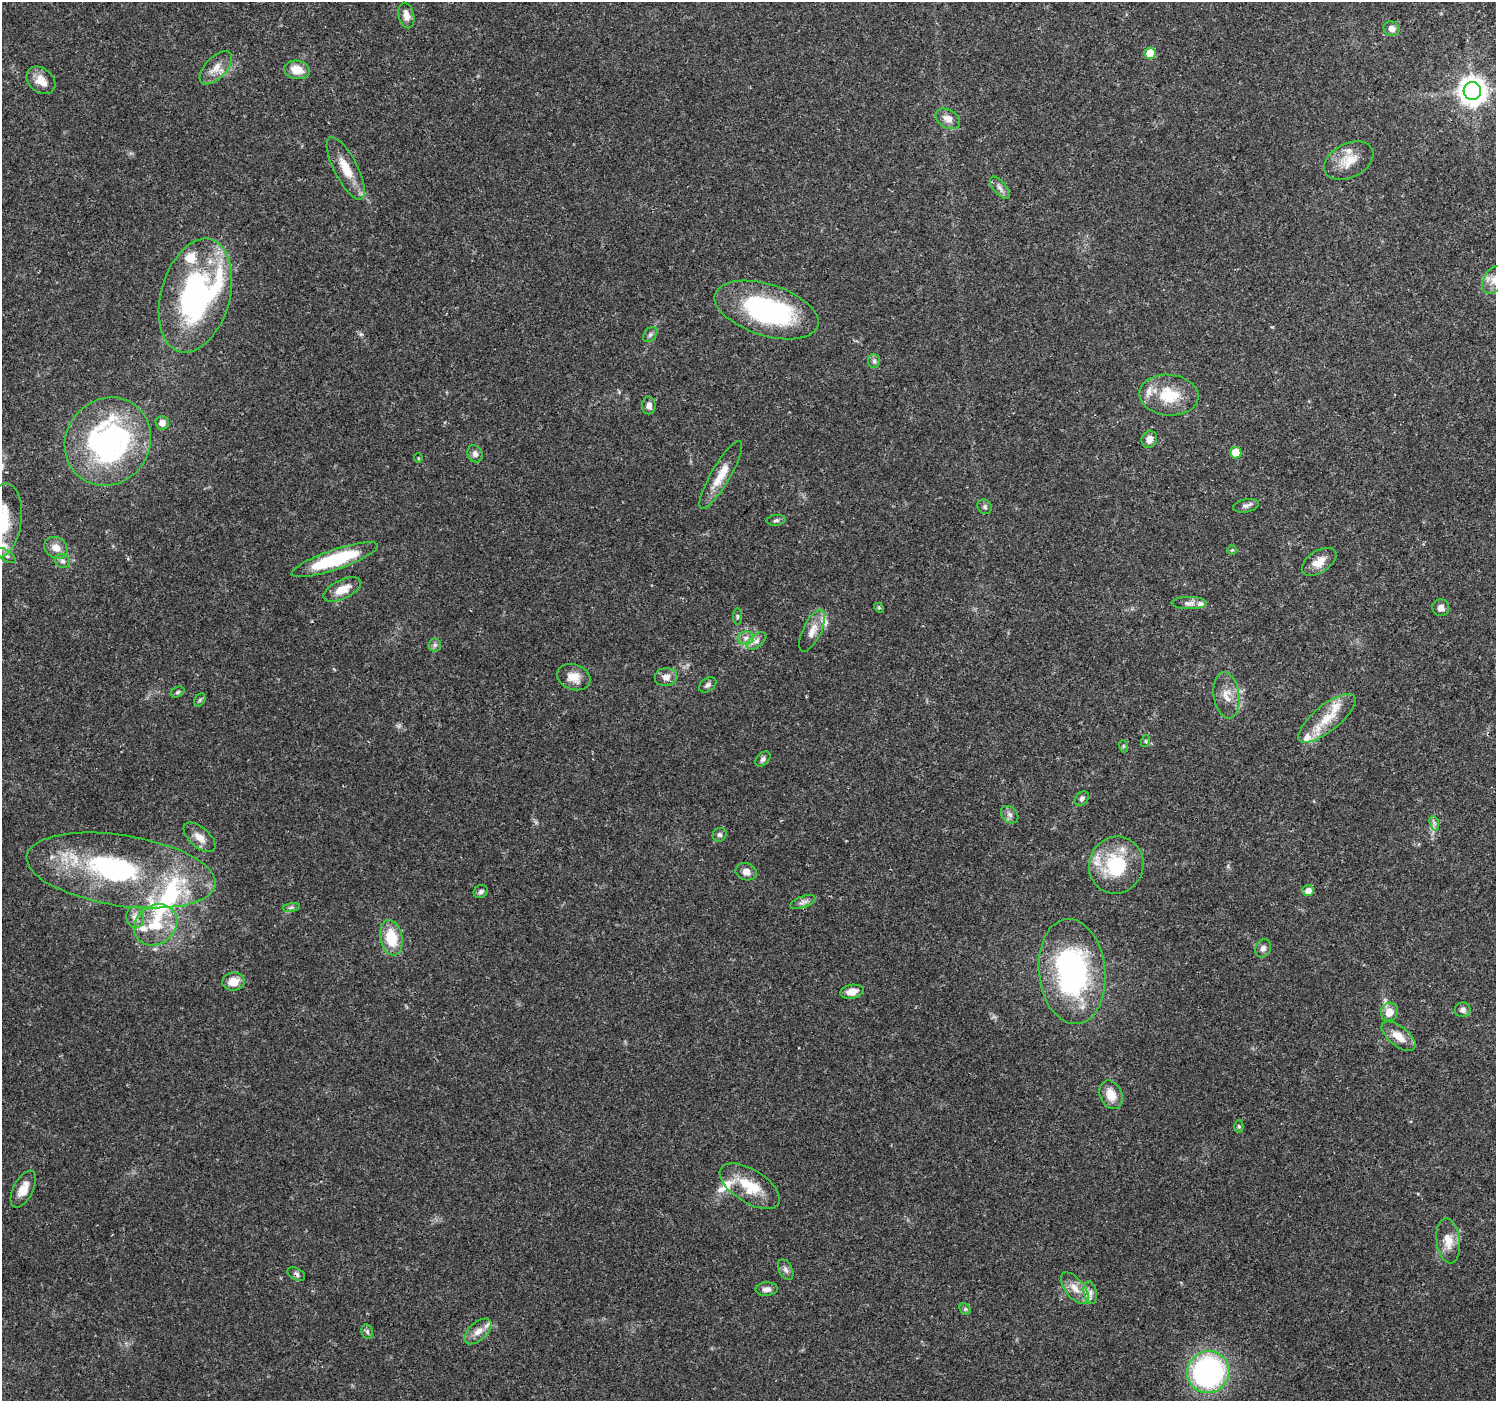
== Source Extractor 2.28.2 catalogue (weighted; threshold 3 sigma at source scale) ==
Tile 10 of 4 x 4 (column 2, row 3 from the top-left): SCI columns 1497-2990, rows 1577-2975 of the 5988 x 6020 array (HDU 1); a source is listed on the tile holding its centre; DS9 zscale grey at full resolution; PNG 1498 x 1403 px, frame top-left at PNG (2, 2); each listed source drawn as its Kron ellipse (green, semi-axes under 4 px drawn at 4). Shown black and unused: <1% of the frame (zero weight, under 3 of 4 exposures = <1% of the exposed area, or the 3 px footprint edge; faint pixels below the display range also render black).
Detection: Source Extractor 2.28.2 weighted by HDU 2 'WHT'; one run over the whole footprint, this tile lists its part. Background 0.0621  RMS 0.0028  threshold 0.0124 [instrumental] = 3 sigma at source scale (4.5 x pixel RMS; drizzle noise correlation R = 1.50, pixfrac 1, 0.0396/0.0396 arcsec/px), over >= 5 px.
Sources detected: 107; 3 inside a brighter object's white glare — neither listed nor drawn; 14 inside a brighter listed object's ellipse — not listed separately; the other 90 listed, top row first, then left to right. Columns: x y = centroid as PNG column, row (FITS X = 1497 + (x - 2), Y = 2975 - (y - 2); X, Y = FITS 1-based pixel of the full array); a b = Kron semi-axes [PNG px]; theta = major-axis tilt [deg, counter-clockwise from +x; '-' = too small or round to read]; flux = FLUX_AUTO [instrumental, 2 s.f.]
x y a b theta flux
406 15 13 7 -76 2
1391 28 8 7 - 1.7
1150 53 5 5 - 7.4
216 68 20 10 46 3.4
297 70 13 9 -9 4.3
41 80 16 12 -41 3.7
1472 91 9 8 - 320
948 119 13 9 -31 2.4
1349 161 26 17 27 5.7
346 168 35 11 -63 6.2
1000 188 13 6 -50 1.4
1495 279 16 10 50 2.5
195 296 58 34 74 60
767 310 54 25 -17 44
650 334 8 6 49 0.77
874 361 7 6 - 0.7
1169 395 30 20 -5 11
649 405 9 7 89 1.5
162 423 7 6 - 1.8
1149 439 9 7 66 2.1
108 442 45 42 53 64
1236 453 6 5 - 8.2
475 454 9 7 -63 1.2
418 458 5 3 - 0.21
721 475 39 9 60 5.6
1246 506 13 6 11 1.1
985 507 8 6 -49 0.68
776 520 9 5 6 0.67
2 521 37 19 81 12
56 548 12 10 -35 2.5
1232 550 5 5 - 0.36
6 555 11 5 -34 0.85
335 560 45 10 19 19
62 561 8 6 -17 0.83
1319 562 19 11 33 3.7
342 589 20 9 25 4
1189 603 17 6 0 1.4
879 608 5 4 - 0.32
1441 608 8 8 - 1.6
737 616 8 4 -90 0.48
812 631 23 9 64 3.1
746 638 8 6 3 1.3
756 641 11 6 38 1.2
435 645 6 6 - 0.72
574 677 17 12 -19 3.8
666 677 11 9 8 2
708 685 9 6 34 0.81
178 692 7 5 27 0.49
1227 695 23 12 -81 4
200 700 7 5 60 0.48
1327 718 35 13 39 7.9
1146 741 6 4 72 0.37
1123 746 6 4 -72 0.38
763 759 9 6 46 0.87
1082 799 8 6 42 0.84
1010 815 10 7 -45 1.1
1434 823 7 4 -72 0.71
720 835 7 6 - 0.76
199 837 19 10 -41 2.8
1116 865 29 27 69 18
121 870 95 35 -9 56
746 872 11 8 -19 1.8
1308 891 6 5 - 2.1
481 892 7 6 - 0.77
803 902 13 5 21 1.1
291 907 9 4 9 0.57
135 917 11 9 -80 1.9
156 925 23 19 37 9.3
391 938 18 11 -78 9.1
1263 948 9 7 61 1.2
1072 972 53 33 -84 58
233 982 11 9 8 4
852 992 12 7 10 2.7
1463 1010 8 7 - 1
1389 1012 9 8 - 3.3
1398 1036 20 10 -39 4
1111 1095 15 11 -67 4.1
1239 1126 6 4 -89 0.44
750 1186 34 16 -32 8.9
23 1189 20 10 63 3.4
1448 1241 23 11 -83 4.2
786 1270 11 6 -63 1
296 1274 9 6 -29 0.79
1075 1288 19 9 -51 3.3
767 1289 11 6 4 1.3
1090 1293 11 6 -79 1.3
965 1309 6 5 - 0.48
478 1331 16 9 43 2.5
367 1332 7 5 -70 0.6
1208 1372 21 20 - 67
Overlapping masked pixels (flux is a lower limit): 2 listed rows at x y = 666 677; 296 1274
Isophote crosses this tile's border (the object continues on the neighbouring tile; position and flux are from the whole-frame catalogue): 2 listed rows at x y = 1495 279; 2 521